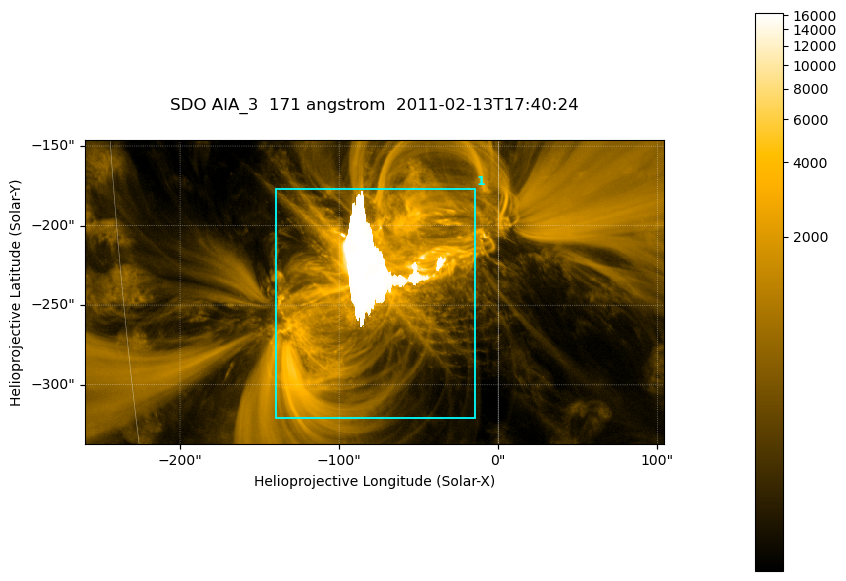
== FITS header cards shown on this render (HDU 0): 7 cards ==
TELESCOP= 'SDO     '           /
INSTRUME= 'AIA_3   '           /
WAVELNTH=                  171 /
WAVEUNIT= 'angstrom'           /
DATE-OBS= '2011-02-13T17:40:24.34' /
CTYPE1  = 'HPLN-TAN'           /
CTYPE2  = 'HPLT-TAN'           /

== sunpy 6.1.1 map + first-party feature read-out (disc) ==
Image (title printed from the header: SDO AIA_3  171 angstrom  2011-02-13T17:40:24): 607 x 318 px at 0.599 arcsec/px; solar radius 972 arcsec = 1622 px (partial field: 2.3% of the solar disc is inside the frame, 100% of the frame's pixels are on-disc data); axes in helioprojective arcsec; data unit not stated in the header (colour bar unlabelled)
Pointing: header CRPIX1/2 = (2056.06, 2043.72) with CRVAL1/2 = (0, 0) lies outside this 607 x 318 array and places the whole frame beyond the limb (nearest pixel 1.39 R_sun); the SolarSoft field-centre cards XCEN/YCEN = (-77.6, -241.7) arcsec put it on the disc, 1317 arcsec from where CRPIX/CRVAL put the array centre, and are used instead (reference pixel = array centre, CRVAL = XCEN/YCEN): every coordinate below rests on XCEN/YCEN
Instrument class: DISC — disc imager (sunpy class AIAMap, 171 A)
Bright regions (active regions / flare kernels): reference = the on-disc median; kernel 5 px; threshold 5 sigma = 1720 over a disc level ~340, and >= 1.15x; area >= 193 px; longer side >= 4 px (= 2.4 arcsec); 1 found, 1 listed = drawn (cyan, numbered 1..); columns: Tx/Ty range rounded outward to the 2 arcsec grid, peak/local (2 s.f.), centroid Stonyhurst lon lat
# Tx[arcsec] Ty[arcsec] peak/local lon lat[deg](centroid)
1 -140..-14 -322..-176 48 -5 -21